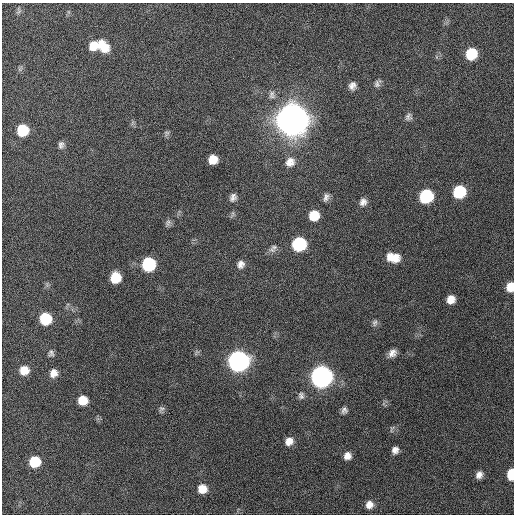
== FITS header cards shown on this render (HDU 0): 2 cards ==
NAXIS1  =                  512 / Axis length
NAXIS2  =                  512 / Axis length

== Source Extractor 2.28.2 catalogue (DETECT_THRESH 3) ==
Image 512 x 512 px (HDU 0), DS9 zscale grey, 1 PNG px = 1 image px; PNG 516 x 516 px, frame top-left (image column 1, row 512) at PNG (2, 3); no overlay
Background 428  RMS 12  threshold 34.8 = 3 sigma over >= 5 px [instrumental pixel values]
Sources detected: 53; all 53 listed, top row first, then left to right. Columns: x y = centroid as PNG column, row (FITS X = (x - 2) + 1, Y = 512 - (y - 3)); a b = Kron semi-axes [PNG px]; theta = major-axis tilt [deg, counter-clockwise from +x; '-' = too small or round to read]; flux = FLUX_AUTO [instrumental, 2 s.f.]
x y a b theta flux
18 11 11 5 84 2.2e+03
103 45 15 10 -48 1.4e+04
93 46 10 9 - 1.1e+04
471 54 10 9 - 2.8e+04
20 69 10 4 61 1.7e+03
377 83 11 7 59 3.1e+03
352 86 10 9 - 4.6e+03
272 95 12 9 -82 3.9e+03
408 117 10 9 - 3.1e+03
292 119 12 11 - 3.2e+06
132 123 7 4 71 1.5e+03
22 130 9 9 - 2.9e+04
166 133 8 7 - 1.7e+03
61 145 9 7 73 2.8e+03
213 159 8 8 - 1.1e+04
290 162 12 11 - 6.8e+03
459 192 10 9 - 4.0e+04
426 196 10 9 - 5.7e+04
233 197 9 7 64 3.6e+03
326 197 10 7 69 3.4e+03
363 202 10 9 - 4.4e+03
314 215 10 9 - 1.5e+04
168 223 10 7 70 2.5e+03
299 244 10 9 - 6.3e+04
273 248 13 9 49 3.8e+03
393 257 15 10 -11 1.3e+04
148 264 10 9 - 6.3e+04
241 264 9 8 - 4.3e+03
115 278 9 8 - 1.9e+04
510 287 9 7 81 1.0e+04
451 299 8 7 - 7.4e+03
45 319 9 9 - 3.3e+04
375 323 9 6 82 2.3e+03
197 352 8 5 67 1.5e+03
51 353 9 7 86 2.5e+03
392 353 9 7 47 5.0e+03
238 361 11 10 - 4.8e+05
24 370 9 9 - 1.1e+04
53 373 9 8 - 6.0e+03
321 377 11 10 - 5.5e+05
301 395 10 8 -88 2.9e+03
83 400 8 8 - 1.2e+04
161 409 9 7 43 2.1e+03
344 410 8 7 - 2.8e+03
392 429 10 4 68 1.5e+03
289 441 10 9 - 7.0e+03
395 450 7 7 - 4.2e+03
347 456 8 8 - 5.6e+03
34 462 8 8 - 2.5e+04
511 474 8 5 86 2.1e+04
479 475 8 6 63 4.3e+03
202 489 9 9 - 1.0e+04
369 505 10 9 - 6.3e+03
At the frame edge (FLAGS 8, measured only in part): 2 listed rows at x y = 510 287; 511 474